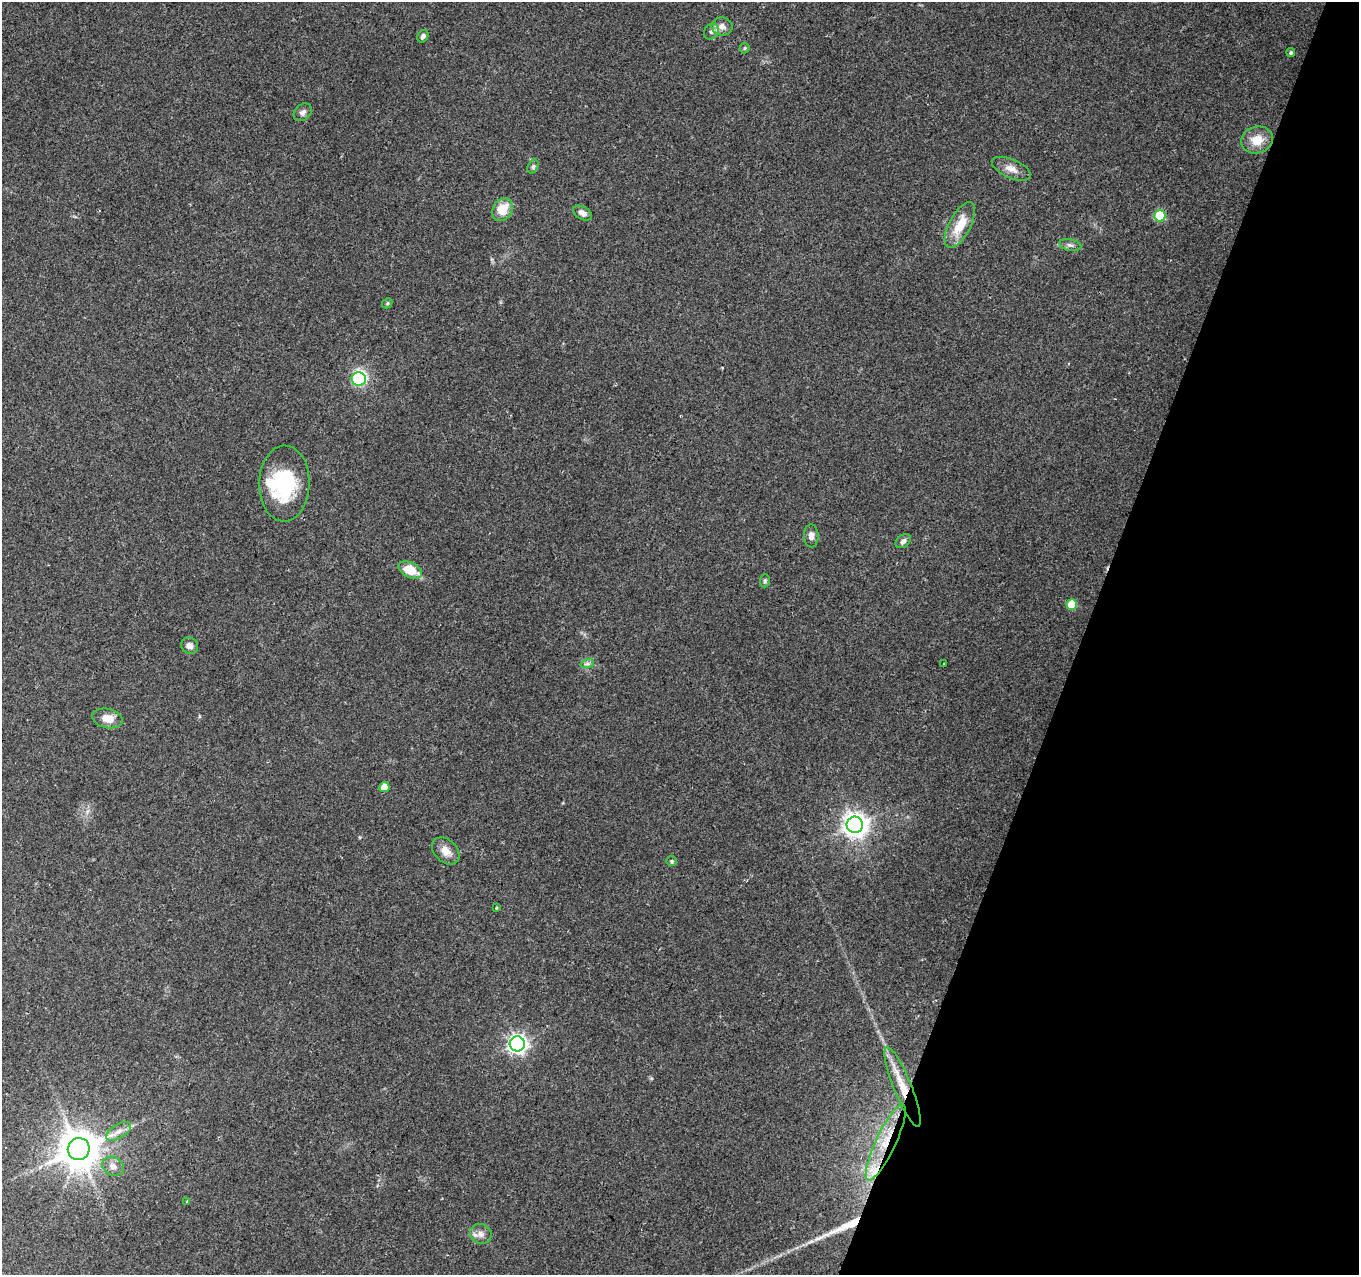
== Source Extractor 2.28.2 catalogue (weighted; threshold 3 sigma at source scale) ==
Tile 8 of 4 x 4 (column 4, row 2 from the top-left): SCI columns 4072-5428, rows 2764-4036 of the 5439 x 5590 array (HDU 1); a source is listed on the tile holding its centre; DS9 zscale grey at full resolution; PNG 1361 x 1277 px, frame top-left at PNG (2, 2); each listed source drawn as its Kron ellipse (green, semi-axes under 4 px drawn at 4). Shown black and unused: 20% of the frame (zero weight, under 2 of 3 exposures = <1% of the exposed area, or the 3 px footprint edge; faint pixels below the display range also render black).
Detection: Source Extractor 2.28.2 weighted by HDU 2 'WHT'; one run over the whole footprint, this tile lists its part. Background 0.153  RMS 0.0078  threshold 0.0352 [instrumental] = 3 sigma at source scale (4.5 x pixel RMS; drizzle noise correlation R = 1.50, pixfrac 1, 0.0396/0.0396 arcsec/px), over >= 5 px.
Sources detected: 44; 2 inside a brighter object's white glare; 1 long thin detection or spike segment (spike, bleed or trail) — neither listed nor drawn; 2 inside a brighter listed object's ellipse — not listed separately; the other 39 listed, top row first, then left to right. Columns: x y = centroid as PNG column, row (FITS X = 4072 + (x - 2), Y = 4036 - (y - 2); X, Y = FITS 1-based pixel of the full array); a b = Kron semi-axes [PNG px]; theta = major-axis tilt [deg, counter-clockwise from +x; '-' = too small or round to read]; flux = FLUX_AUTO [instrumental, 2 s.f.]
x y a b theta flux
722 26 10 9 - 6
711 32 8 7 - 2.8
423 36 7 5 57 2.2
745 48 5 5 - 1.2
1291 53 4 4 - 1.6
303 112 10 7 43 3.2
1257 140 16 13 16 14
533 167 7 5 63 1.7
1011 169 21 9 -23 7.1
502 210 12 9 56 15
582 213 10 6 -31 4.5
1160 216 6 5 - 36
960 225 25 10 62 19
1070 245 11 5 -10 2.7
387 303 5 4 - 1.1
359 379 7 7 - 100
284 484 38 25 89 56
811 536 11 7 -89 4.2
903 541 8 6 37 2.7
410 570 13 7 -27 19
765 581 7 5 87 1.4
1072 604 5 5 - 23
190 646 9 8 - 3.7
587 664 7 4 19 1.6
944 664 2 2 - 0.66
107 718 15 9 -12 9.6
384 787 5 5 - 9.5
855 825 8 8 - 680
446 851 16 11 -44 7.7
672 861 5 5 - 1.2
496 908 3 3 - 1.1
517 1044 7 7 - 330
903 1087 43 9 -68 20
119 1131 14 7 32 5
886 1142 42 10 65 29
79 1149 11 10 - 2300
113 1166 11 9 -25 5.2
187 1201 3 3 - 1.2
481 1234 11 9 -27 5
Overlapping masked pixels (flux is a lower limit): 2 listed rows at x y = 903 1087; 886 1142